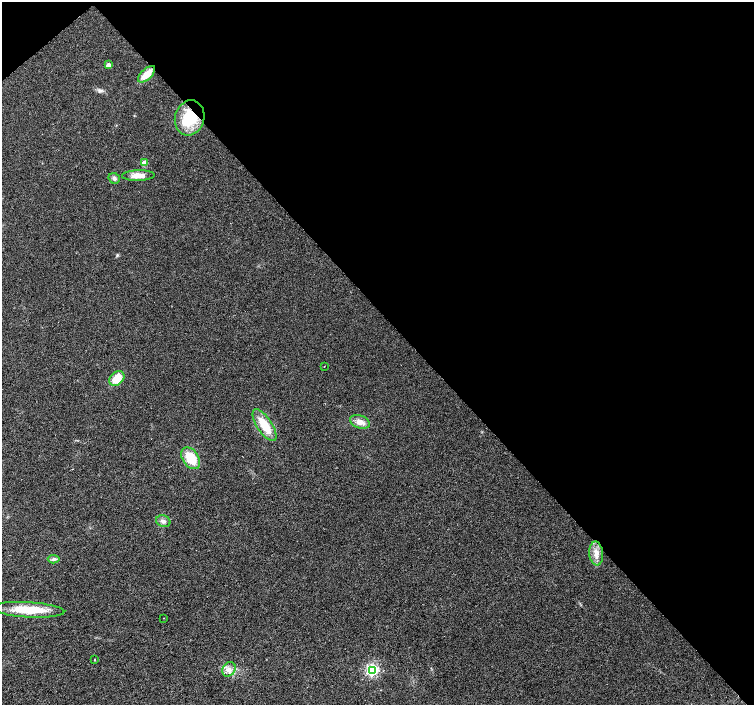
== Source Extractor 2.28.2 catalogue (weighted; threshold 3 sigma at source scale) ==
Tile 3 of 4 x 4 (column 3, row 1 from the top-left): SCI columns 3012-4514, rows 4432-5837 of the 6018 x 5985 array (HDU 1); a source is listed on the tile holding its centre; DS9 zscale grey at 2 x 2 block average (1 PNG px = mean of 2 x 2 image px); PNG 756 x 707 px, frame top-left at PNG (2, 2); each listed source drawn as its Kron ellipse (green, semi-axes under 4 px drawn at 4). Shown black and unused: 45% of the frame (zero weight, under 2 of 3 exposures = <1% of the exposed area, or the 3 px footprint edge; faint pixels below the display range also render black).
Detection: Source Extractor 2.28.2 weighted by HDU 2 'WHT'; one run over the whole footprint, this tile lists its part. Background 0.024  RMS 0.0063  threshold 0.0282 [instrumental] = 3 sigma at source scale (4.5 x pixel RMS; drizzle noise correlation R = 1.50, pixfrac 1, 0.0396/0.0396 arcsec/px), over >= 5 px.
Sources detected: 19; all 19 listed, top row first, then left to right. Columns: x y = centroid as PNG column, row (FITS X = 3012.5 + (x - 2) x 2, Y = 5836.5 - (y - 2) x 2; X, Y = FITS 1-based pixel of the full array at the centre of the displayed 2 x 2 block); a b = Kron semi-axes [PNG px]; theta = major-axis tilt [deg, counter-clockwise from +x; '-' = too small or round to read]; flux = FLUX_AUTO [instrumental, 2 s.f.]
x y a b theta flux
108 65 3 3 - 12
147 74 11 5 44 21
190 118 18 14 74 57
144 163 3 3 - 17
138 175 16 5 1 13
114 178 6 5 - 4.1
324 366 2 2 - 1.7
117 379 8 6 43 25
360 422 10 6 -19 11
264 425 18 7 -57 35
191 458 12 8 -56 36
163 521 7 5 -21 5.6
596 553 12 7 -84 12
54 559 6 4 -6 3.3
28 610 36 7 -3 47
163 618 2 2 - 0.5
95 660 2 2 - 1.1
229 669 8 6 58 7.9
372 670 4 4 - 260
Overlapping masked pixels (flux is a lower limit): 1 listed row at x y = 190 118
Diffuse or blended objects may show on this block-average render without a row.